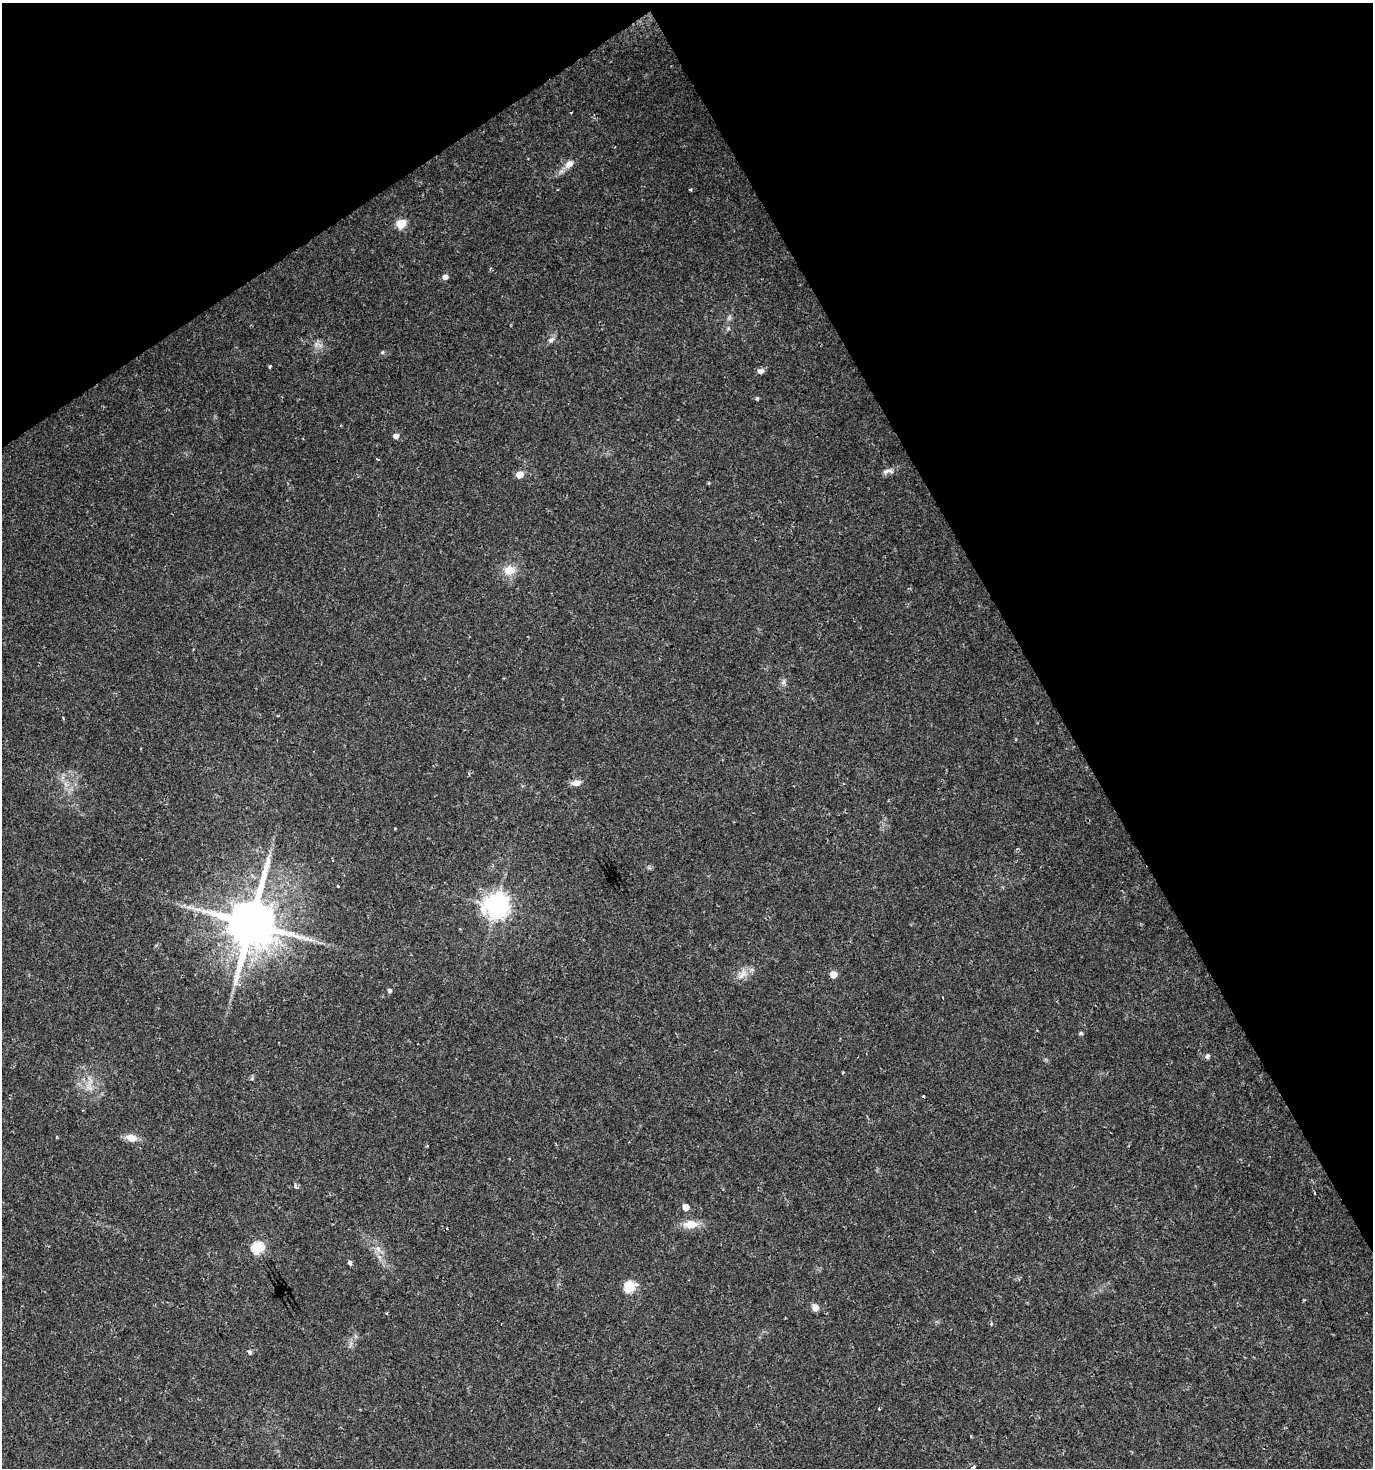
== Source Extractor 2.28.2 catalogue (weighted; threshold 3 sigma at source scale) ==
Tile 3 of 4 x 4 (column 3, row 1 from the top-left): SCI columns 2918-4288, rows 4401-5866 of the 5773 x 5868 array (HDU 1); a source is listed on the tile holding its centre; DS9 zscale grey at full resolution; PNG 1375 x 1470 px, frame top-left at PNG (2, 3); no overlay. Shown black and unused: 30% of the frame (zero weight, under 2 of 3 exposures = <1% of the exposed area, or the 3 px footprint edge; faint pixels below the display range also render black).
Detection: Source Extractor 2.28.2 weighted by HDU 2 'WHT'; one run over the whole footprint, this tile lists its part. Background 0.027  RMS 0.0031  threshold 0.0139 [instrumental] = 3 sigma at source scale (4.5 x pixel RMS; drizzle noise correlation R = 1.50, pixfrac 1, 0.0396/0.0396 arcsec/px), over >= 5 px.
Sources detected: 41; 1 cosmic-ray / hot-pixel residue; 1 long thin detection or spike segment (spike, bleed or trail) — not listed; the other 39 listed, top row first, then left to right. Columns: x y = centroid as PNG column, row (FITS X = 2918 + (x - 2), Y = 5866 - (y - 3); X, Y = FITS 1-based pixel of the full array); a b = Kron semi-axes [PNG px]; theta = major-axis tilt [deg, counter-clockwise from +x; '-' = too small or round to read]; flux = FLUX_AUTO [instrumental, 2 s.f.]
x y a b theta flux
569 164 13 8 41 2.2
690 189 3 3 - 0.39
401 224 6 5 - 13
490 269 4 3 - 0.31
445 277 5 5 - 1.6
551 340 9 6 27 1.1
382 352 6 4 -18 0.38
270 366 4 2 - 0.44
761 371 9 6 13 1.1
757 398 4 3 - 0.47
396 436 5 5 - 1.7
886 471 13 6 21 1.2
519 474 5 5 - 4.3
510 570 13 11 6 4.3
783 682 9 3 45 0.58
576 783 11 6 8 2.1
338 886 3 3 - 0.46
496 906 8 8 - 280
198 909 10 4 -8 1.3
251 923 15 13 81 1800
833 974 5 5 - 4.6
742 975 17 7 45 2.4
389 990 5 5 - 0.71
1081 1033 5 4 - 0.47
1207 1056 7 5 66 0.69
252 1078 6 4 57 0.43
923 1096 3 2 - 0.33
131 1138 13 9 -16 2.8
296 1186 5 4 - 1.3
1314 1193 3 2 - 0.35
685 1207 5 5 - 3.2
690 1224 15 9 1 4.3
258 1248 6 5 - 30
378 1249 9 3 -45 0.8
350 1263 4 4 - 0.95
630 1287 6 5 - 20
815 1307 8 7 - 1.8
250 1352 5 5 - 0.83
973 1467 3 3 - 1.8
Isophote crosses this tile's border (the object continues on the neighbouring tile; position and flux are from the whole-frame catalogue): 1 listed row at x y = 973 1467